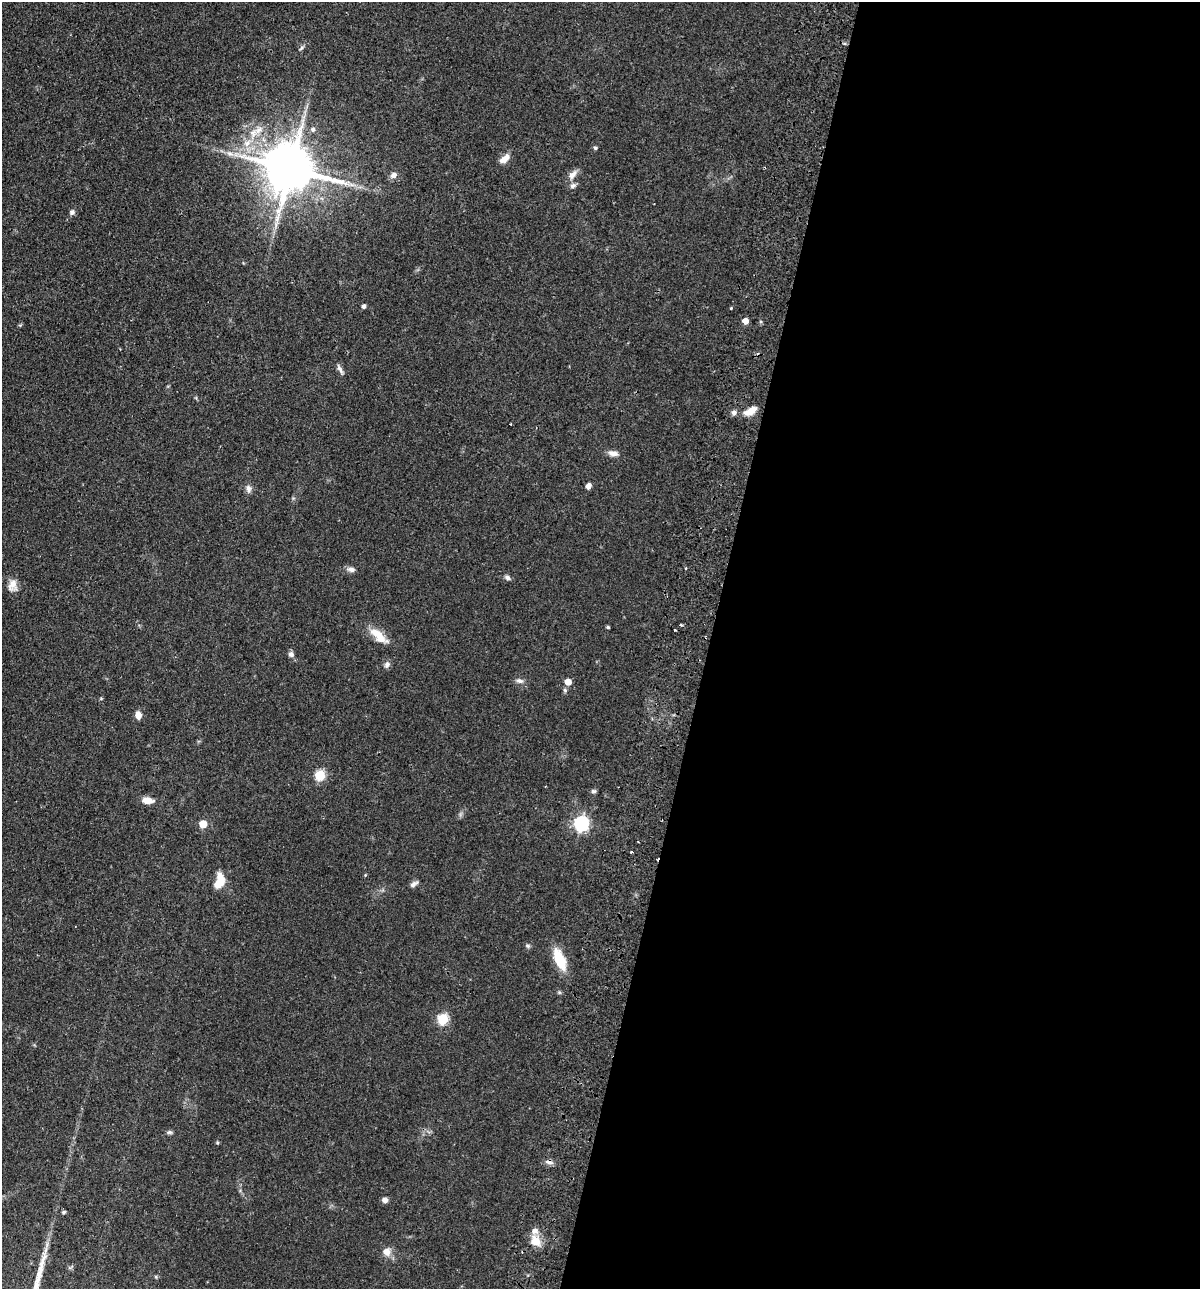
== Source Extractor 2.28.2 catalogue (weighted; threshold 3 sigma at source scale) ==
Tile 12 of 4 x 4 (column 4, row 3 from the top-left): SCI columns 3899-5096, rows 1306-2592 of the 5280 x 5184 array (HDU 1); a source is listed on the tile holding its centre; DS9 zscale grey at full resolution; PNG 1202 x 1291 px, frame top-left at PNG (2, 2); no overlay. Shown black and unused: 41% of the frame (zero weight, under 2 of 3 exposures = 3% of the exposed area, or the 3 px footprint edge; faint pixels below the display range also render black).
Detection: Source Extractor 2.28.2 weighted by HDU 2 'WHT'; one run over the whole footprint, this tile lists its part. Background 0.0641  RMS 0.0053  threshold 0.024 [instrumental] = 3 sigma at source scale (4.5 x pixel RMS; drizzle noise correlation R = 1.50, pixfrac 1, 0.05/0.05 arcsec/px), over >= 5 px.
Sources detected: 60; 1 inside a brighter object's white glare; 2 cosmic-ray / hot-pixel residue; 1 long thin detection or spike segment (spike, bleed or trail) — not listed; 2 inside a brighter listed object's ellipse — not listed separately; the other 54 listed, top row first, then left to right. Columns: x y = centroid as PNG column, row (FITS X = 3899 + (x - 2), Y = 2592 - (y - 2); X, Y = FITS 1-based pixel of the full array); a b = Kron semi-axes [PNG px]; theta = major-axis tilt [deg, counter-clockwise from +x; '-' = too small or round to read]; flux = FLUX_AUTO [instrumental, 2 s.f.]
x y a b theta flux
301 48 8 4 37 0.96
313 130 7 6 - 1.7
253 133 11 9 -14 4.6
247 143 11 9 32 4.9
595 148 5 4 - 0.8
230 154 12 6 -27 2.8
504 159 14 7 37 4.8
291 169 15 12 -2 2500
394 175 9 7 33 2.4
573 175 15 8 52 3.6
573 186 8 6 23 1.7
72 212 7 6 - 1.4
363 306 4 4 - 1.6
731 308 3 3 - 0.66
745 321 5 4 - 5.3
340 369 14 5 -60 1.8
750 411 16 7 30 6
734 412 7 6 - 1.8
510 424 2 2 - 0.36
613 453 13 7 -12 3
588 486 6 5 - 2.8
249 488 10 7 -83 2.2
685 568 4 2 - 0.55
351 569 11 6 -12 2.1
507 577 8 5 -34 1.5
12 586 16 11 88 4.5
680 625 3 3 - 1.5
608 627 4 3 - 0.86
675 630 3 3 - 0.75
379 636 27 10 -41 9
291 654 6 6 - 2
387 665 9 7 58 1.7
520 681 11 6 -12 2
568 682 5 5 - 6.1
138 715 7 6 - 4.3
320 775 5 5 - 35
593 791 6 5 - 1.1
147 800 12 7 -5 5.6
581 823 6 6 - 120
203 824 5 5 - 12
632 852 3 3 - 1.1
365 875 4 3 - 0.48
219 881 17 10 75 9
414 884 11 6 33 1.9
528 946 6 5 - 0.95
559 959 25 10 -67 15
443 1019 6 5 - 40
169 1132 8 5 0 1.1
217 1143 5 4 - 0.58
385 1200 7 6 - 1.9
64 1212 4 4 - 1
535 1241 12 10 -48 7.8
387 1252 10 10 - 4.3
156 1277 5 3 - 0.54